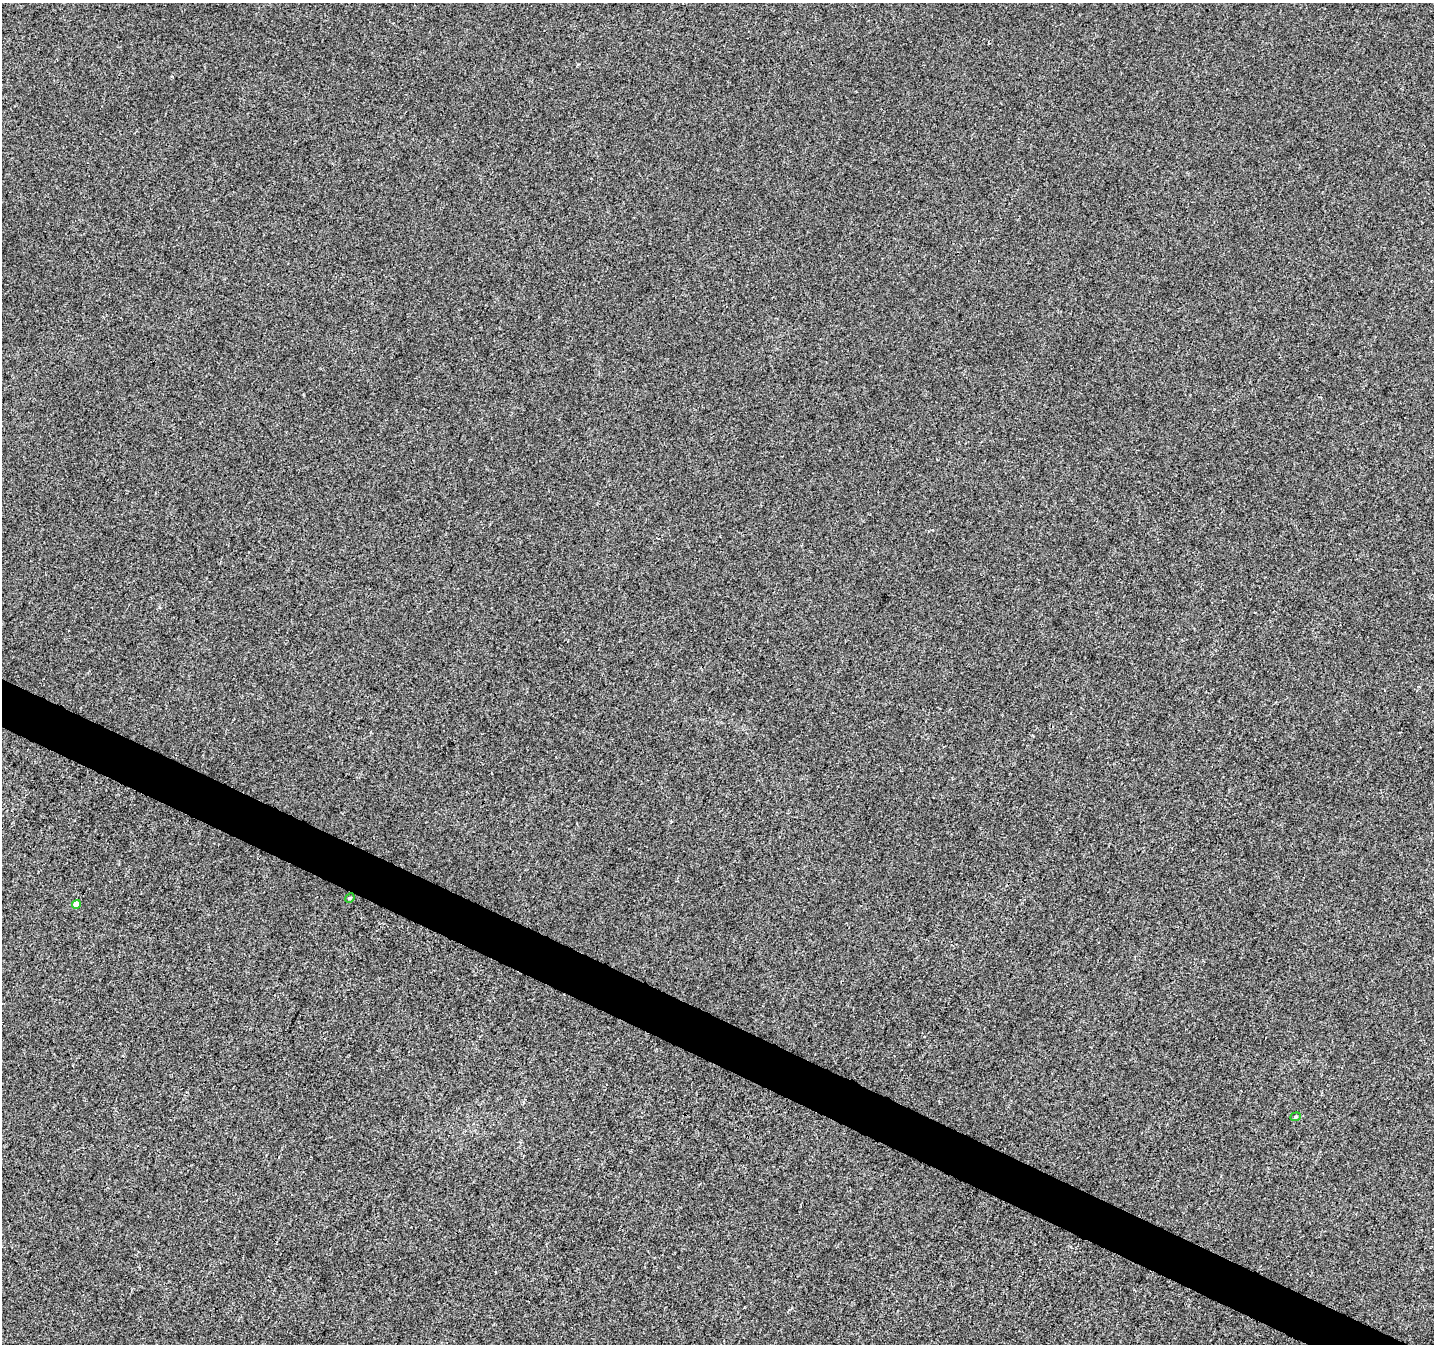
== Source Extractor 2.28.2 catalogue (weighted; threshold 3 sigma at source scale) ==
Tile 6 of 4 x 4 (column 2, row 2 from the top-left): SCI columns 1442-2873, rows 2955-4296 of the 5738 x 5840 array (HDU 1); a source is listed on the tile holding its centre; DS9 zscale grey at full resolution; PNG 1436 x 1346 px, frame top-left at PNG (2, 3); each listed source drawn as its Kron ellipse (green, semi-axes under 4 px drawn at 4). Shown black and unused: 3% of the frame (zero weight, under 3 of 4 exposures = <1% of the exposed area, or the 3 px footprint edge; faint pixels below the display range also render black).
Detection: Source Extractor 2.28.2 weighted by HDU 2 'WHT'; one run over the whole footprint, this tile lists its part. Background 0.0058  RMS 0.0033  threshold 0.0147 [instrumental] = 3 sigma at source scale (4.5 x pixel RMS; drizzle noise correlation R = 1.50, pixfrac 1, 0.0396/0.0396 arcsec/px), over >= 5 px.
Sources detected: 3; all 3 listed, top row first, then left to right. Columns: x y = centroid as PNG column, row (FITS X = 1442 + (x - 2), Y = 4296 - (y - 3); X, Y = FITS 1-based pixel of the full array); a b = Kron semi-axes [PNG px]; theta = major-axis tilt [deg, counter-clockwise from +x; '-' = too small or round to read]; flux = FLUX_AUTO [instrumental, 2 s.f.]
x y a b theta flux
350 898 5 4 - 0.41
76 904 4 4 - 2.7
1296 1117 5 4 - 0.41